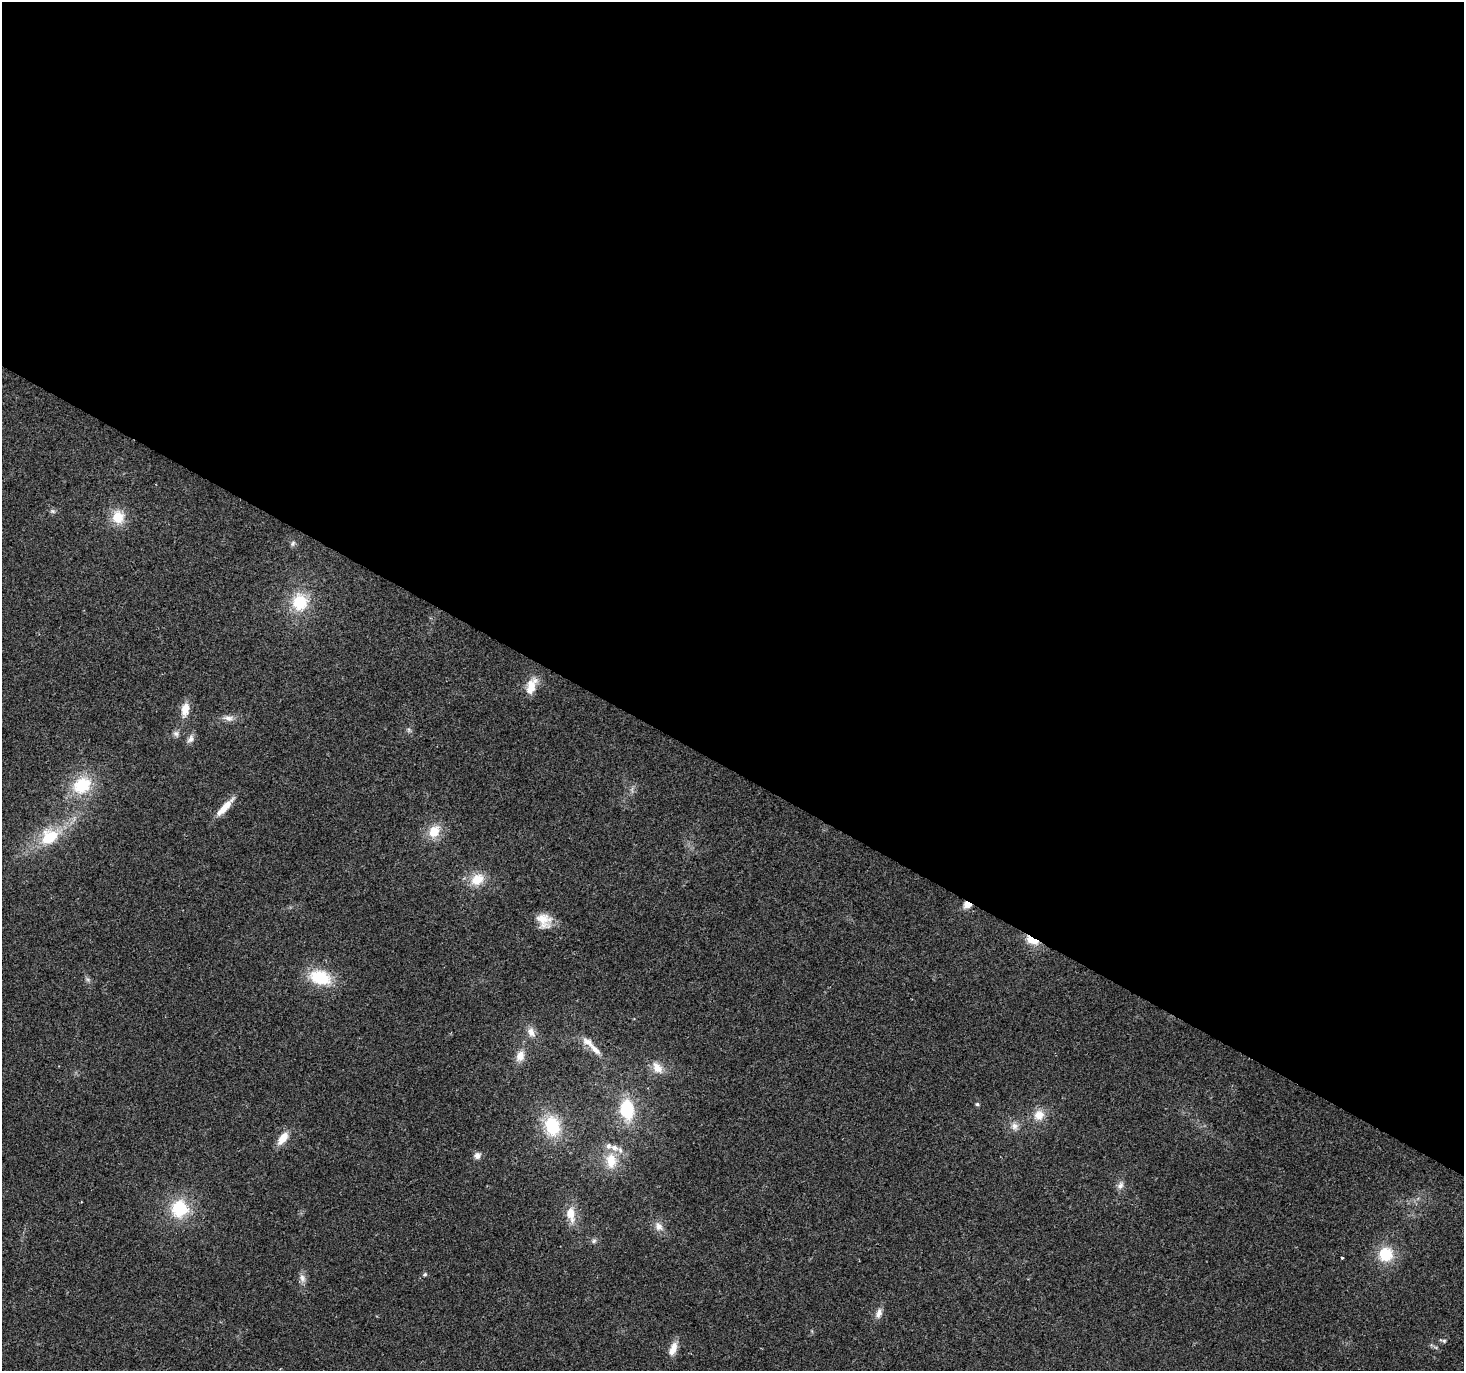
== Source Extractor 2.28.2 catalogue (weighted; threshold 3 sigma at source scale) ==
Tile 3 of 4 x 4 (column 3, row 1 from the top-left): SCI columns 2923-4384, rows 4301-5669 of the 5851 x 5929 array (HDU 1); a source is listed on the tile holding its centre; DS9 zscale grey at full resolution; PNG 1466 x 1373 px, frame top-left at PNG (2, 2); no overlay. Shown black and unused: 56% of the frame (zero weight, under 2 of 3 exposures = <1% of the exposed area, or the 3 px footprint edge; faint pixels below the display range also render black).
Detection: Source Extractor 2.28.2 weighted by HDU 2 'WHT'; one run over the whole footprint, this tile lists its part. Background 0.1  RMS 0.0076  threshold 0.0341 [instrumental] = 3 sigma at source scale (4.5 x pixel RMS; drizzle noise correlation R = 1.50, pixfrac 1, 0.0396/0.0396 arcsec/px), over >= 5 px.
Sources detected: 48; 1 too faint to see at this stretch — not listed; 4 inside a brighter listed object's ellipse — not listed separately; the other 43 listed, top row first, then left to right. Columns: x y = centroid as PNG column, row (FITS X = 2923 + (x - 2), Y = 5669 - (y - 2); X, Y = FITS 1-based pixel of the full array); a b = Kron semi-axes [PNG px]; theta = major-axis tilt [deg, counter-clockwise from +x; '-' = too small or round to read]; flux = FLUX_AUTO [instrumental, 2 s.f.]
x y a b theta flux
53 511 7 5 -21 1.7
118 517 16 14 -85 16
293 543 8 6 59 1.9
300 602 22 19 88 30
531 686 23 11 70 12
185 709 16 9 79 10
228 718 17 7 -8 4.9
409 730 6 5 - 1.6
176 734 8 8 - 2.5
190 739 12 8 60 3.7
82 785 25 20 34 33
225 807 28 7 48 11
434 831 16 13 59 14
49 837 27 19 35 33
477 879 18 14 31 15
967 905 8 7 - 7.2
544 921 20 16 -51 12
1032 940 16 7 -28 13
320 977 21 14 -17 35
531 1032 15 9 -65 5.9
588 1042 19 9 -36 7.8
520 1056 13 9 72 8.4
657 1067 18 11 -51 9
977 1104 5 4 - 1.5
627 1109 23 15 -83 35
1039 1115 14 13 - 10
552 1126 23 17 -78 34
1015 1126 11 9 -67 4.8
283 1138 16 9 54 10
477 1156 8 8 - 3.6
611 1161 21 13 -86 15
1120 1185 12 8 60 3.7
179 1209 21 20 - 35
571 1214 22 11 -79 12
659 1226 14 10 -53 6.2
594 1241 7 6 - 1.9
1386 1254 16 16 - 24
1342 1258 3 3 - 1.5
425 1274 6 5 - 1.5
302 1278 12 8 -75 4.1
879 1313 14 8 69 4.7
1443 1341 12 4 -19 1.6
673 1349 20 9 68 7.5
Overlapping masked pixels (flux is a lower limit): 2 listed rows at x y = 967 905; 1032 940